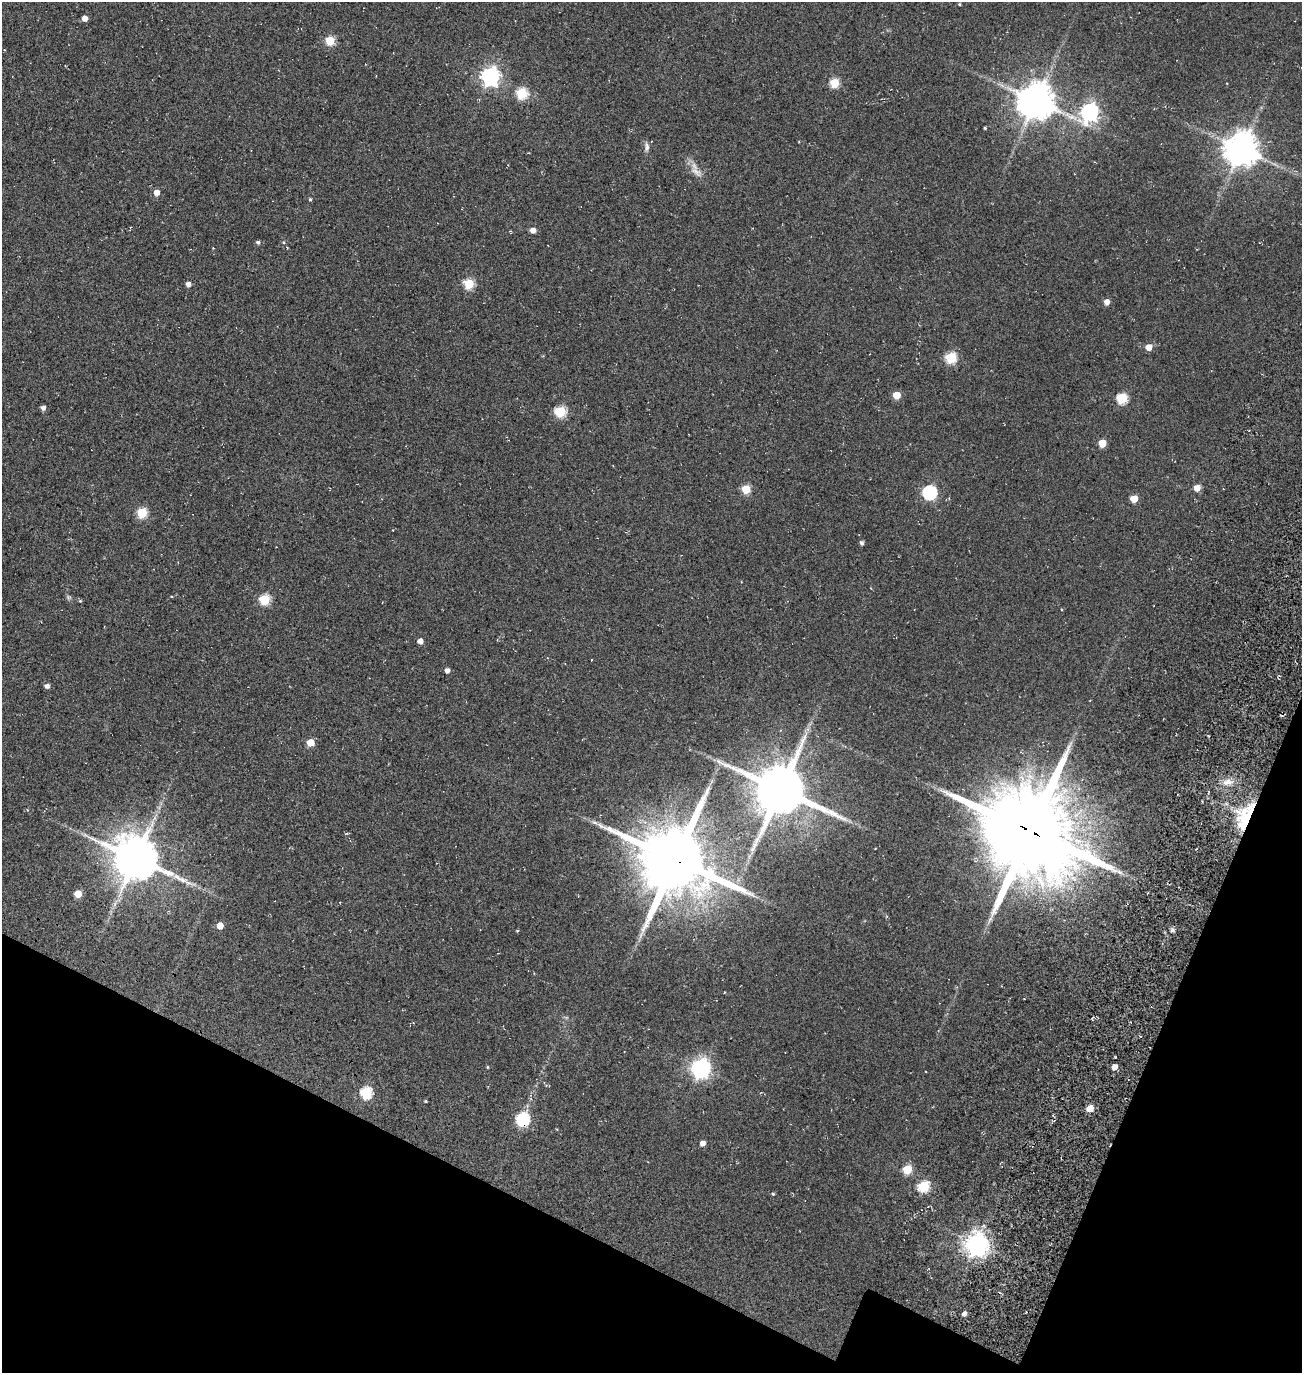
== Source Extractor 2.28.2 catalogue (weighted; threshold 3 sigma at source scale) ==
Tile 15 of 4 x 4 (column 3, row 4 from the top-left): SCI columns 3082-4381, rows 245-1615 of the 5922 x 5903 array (HDU 1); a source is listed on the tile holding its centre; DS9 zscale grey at full resolution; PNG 1304 x 1375 px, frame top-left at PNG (2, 2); no overlay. Shown black and unused: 16% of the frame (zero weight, under 3 of 5 exposures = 11% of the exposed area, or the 3 px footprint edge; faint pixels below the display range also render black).
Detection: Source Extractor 2.28.2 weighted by HDU 2 'WHT'; one run over the whole footprint, this tile lists its part. Background 0.0558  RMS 0.026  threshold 0.117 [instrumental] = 3 sigma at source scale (4.5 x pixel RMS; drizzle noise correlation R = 1.50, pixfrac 1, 0.05/0.05 arcsec/px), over >= 5 px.
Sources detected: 71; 1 inside a brighter object's white glare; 1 cosmic-ray / hot-pixel residue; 1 long thin detection or spike segment (spike, bleed or trail) — not listed; the other 68 listed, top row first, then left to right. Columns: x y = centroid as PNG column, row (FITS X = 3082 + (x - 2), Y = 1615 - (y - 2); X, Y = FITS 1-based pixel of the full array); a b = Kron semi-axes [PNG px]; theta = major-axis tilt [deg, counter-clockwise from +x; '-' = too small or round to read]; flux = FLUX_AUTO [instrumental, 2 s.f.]
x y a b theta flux
959 4 3 3 - 2.2
84 18 4 4 - 18
330 41 5 5 - 99
490 76 7 7 - 1000
834 83 5 5 - 100
522 93 6 6 - 180
1036 101 10 10 - 6600
1090 112 8 7 - 880
985 128 3 3 - 2.7
647 147 13 6 86 9.4
1242 149 10 9 - 5100
696 172 20 8 -34 21
157 193 5 5 - 20
310 199 4 4 - 3.1
533 230 5 5 - 15
258 242 5 4 - 5.1
283 242 5 4 - 2.9
188 284 4 4 - 13
469 284 6 5 - 130
1107 302 5 5 - 18
1149 347 5 5 - 25
951 358 6 6 - 160
896 395 5 5 - 49
1122 398 6 6 - 160
43 408 6 5 - 7.3
560 412 6 5 - 180
1102 443 5 5 - 56
1197 488 6 5 - 20
746 489 5 5 - 86
929 492 6 6 - 400
1134 499 5 5 - 44
142 513 5 5 - 150
861 543 5 4 - 5.4
68 597 7 5 -10 4.4
265 599 5 5 - 160
80 601 5 3 - 2.3
420 641 4 4 - 15
591 660 2 2 - 1.4
447 671 4 4 - 12
47 686 5 5 - 8.9
310 742 5 5 - 50
1227 782 12 8 10 19
780 790 15 14 - 16000
1245 816 30 15 66 150
595 823 8 5 -22 7
1030 831 25 23 -55 47000
346 833 6 3 10 2.5
136 858 13 11 -38 11000
675 859 20 19 - 27000
78 894 5 5 - 49
990 919 10 5 55 7.9
220 926 5 5 - 33
1172 930 6 5 - 5.3
517 931 5 3 - 2
488 1067 4 3 - 2.1
1114 1067 5 4 - 17
701 1068 8 7 - 1100
926 1072 2 2 - 1.5
366 1093 6 6 - 230
426 1101 4 3 - 2.3
1090 1108 5 5 - 43
523 1119 6 6 - 330
702 1143 5 5 - 13
907 1169 5 5 - 91
923 1186 6 5 - 170
773 1194 4 4 - 2.8
977 1244 8 7 - 2200
964 1314 5 4 - 9.7
Overlapping masked pixels (flux is a lower limit): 4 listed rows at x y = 1245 816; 1030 831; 675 859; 523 1119